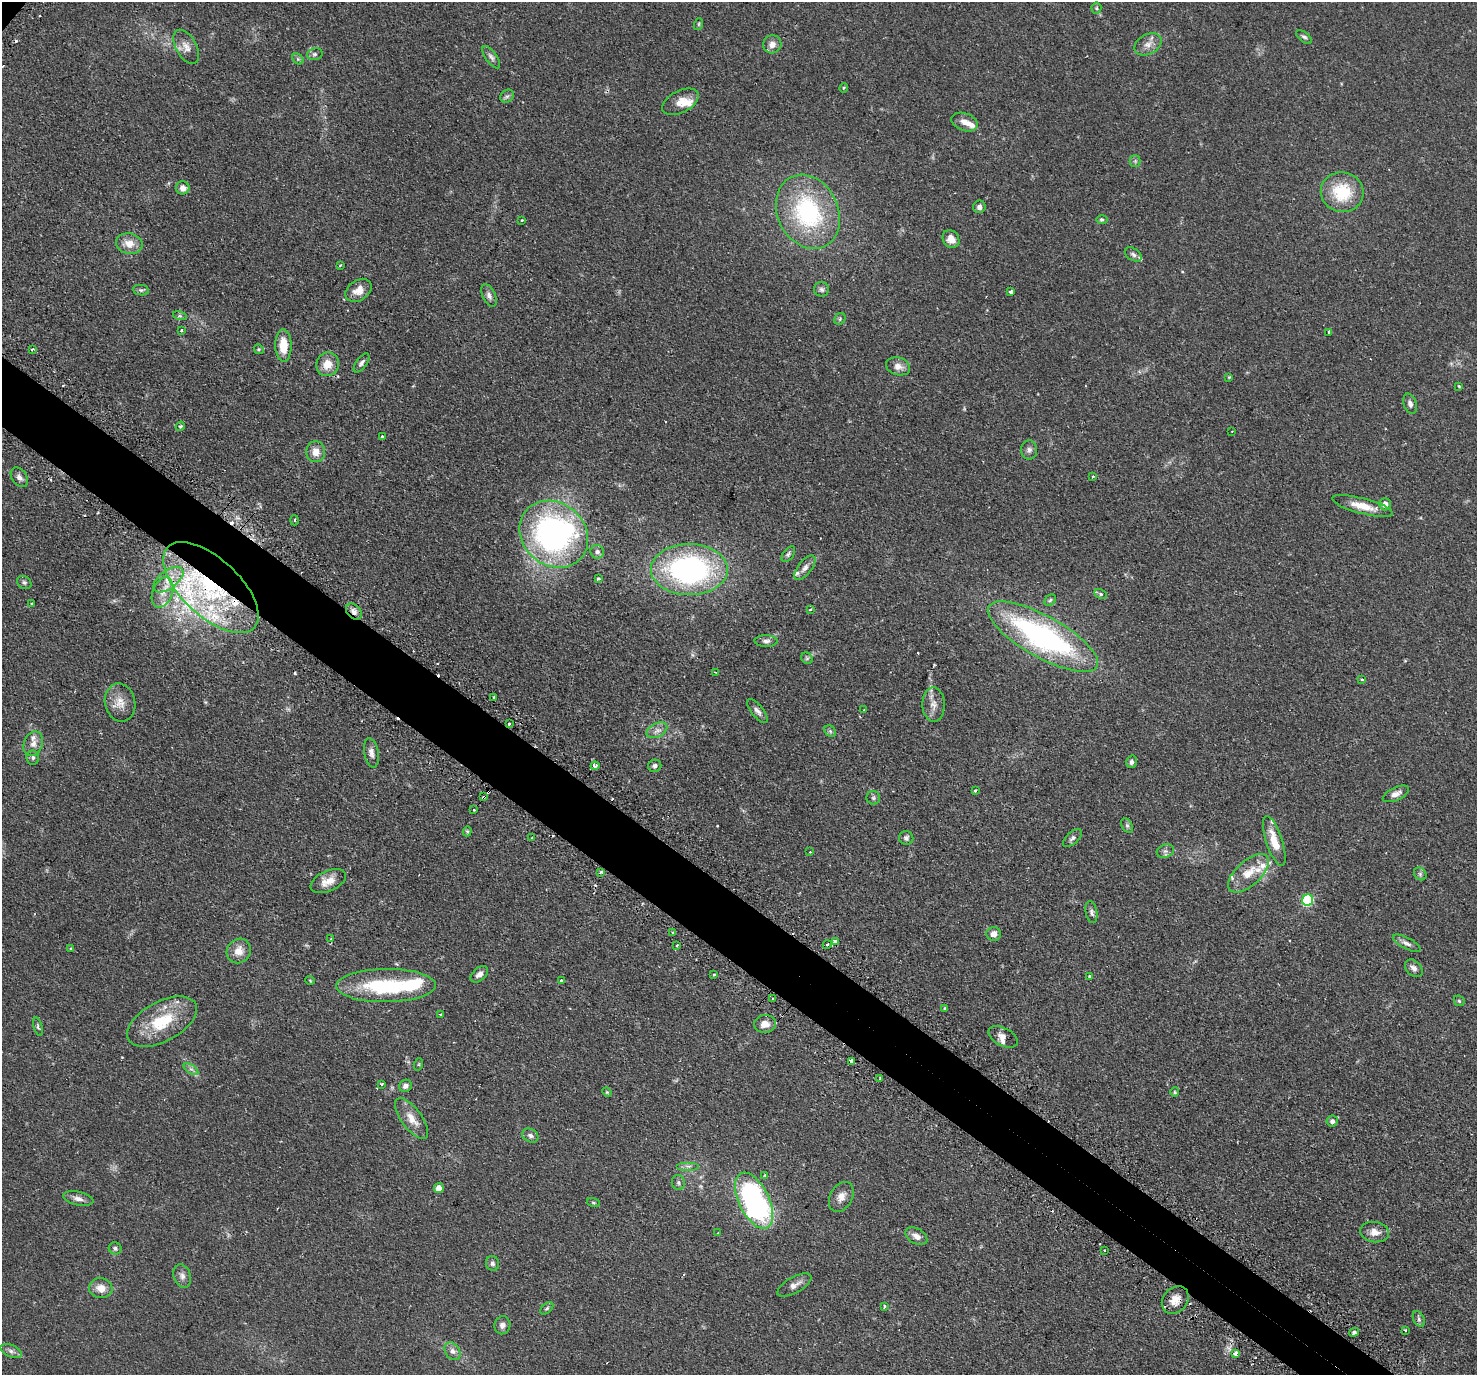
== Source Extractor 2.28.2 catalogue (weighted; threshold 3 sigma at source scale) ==
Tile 6 of 4 x 4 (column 2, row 2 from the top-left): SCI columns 1524-2998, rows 3075-4447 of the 5999 x 6005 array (HDU 1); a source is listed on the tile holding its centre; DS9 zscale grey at full resolution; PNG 1479 x 1377 px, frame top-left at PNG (2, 2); each listed source drawn as its Kron ellipse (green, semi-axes under 4 px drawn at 4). Shown black and unused: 5% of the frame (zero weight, under 2 of 3 exposures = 4% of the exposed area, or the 3 px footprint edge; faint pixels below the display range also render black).
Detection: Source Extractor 2.28.2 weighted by HDU 2 'WHT'; one run over the whole footprint, this tile lists its part. Background 0.109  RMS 0.0066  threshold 0.0297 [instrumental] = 3 sigma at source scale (4.5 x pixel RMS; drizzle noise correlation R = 1.50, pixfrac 1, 0.05/0.05 arcsec/px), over >= 5 px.
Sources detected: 206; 2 too faint to see at this stretch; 1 inside a brighter object's white glare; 20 cosmic-ray / hot-pixel residue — neither listed nor drawn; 16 inside a brighter listed object's ellipse — not listed separately; the other 167 listed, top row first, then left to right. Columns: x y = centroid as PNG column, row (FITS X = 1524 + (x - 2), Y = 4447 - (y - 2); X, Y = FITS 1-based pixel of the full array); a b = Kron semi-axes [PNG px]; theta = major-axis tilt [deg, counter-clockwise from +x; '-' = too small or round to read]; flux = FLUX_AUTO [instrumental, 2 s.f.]
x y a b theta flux
1096 8 5 5 - 0.97
699 24 6 3 72 0.75
1304 37 9 5 -36 1.5
772 44 9 9 - 4.2
1148 44 15 9 28 5.3
186 47 19 10 -60 5.8
315 54 8 6 14 1.6
491 57 13 5 -55 2.2
298 59 6 4 -45 1.1
844 88 5 3 - 0.61
507 96 7 6 - 1.6
680 102 20 11 27 7.5
964 122 14 8 -20 4.8
1135 161 5 5 - 1.2
183 188 7 6 - 4.4
1342 192 21 20 - 27
979 207 6 6 - 2.6
808 212 38 30 -64 77
1102 219 6 4 -2 0.97
522 220 3 3 - 0.69
951 239 9 8 - 5.9
129 244 13 10 -12 7.3
1133 254 9 6 -34 2
340 265 3 2 - 0.64
822 289 7 7 - 2
141 290 8 5 -8 1.4
359 290 14 10 34 6.2
1011 292 3 3 - 3.2
489 295 12 6 -64 2.6
180 316 7 4 -18 1.2
840 319 6 5 - 1
181 330 3 3 - 1.1
1329 333 4 3 - 1.6
283 345 16 8 -88 13
32 349 3 2 - 0.63
259 349 5 4 - 0.86
361 363 11 5 54 1.9
328 364 12 11 - 8.7
898 366 12 8 -17 4.6
1229 377 4 3 - 0.53
1459 386 4 3 - 0.59
1410 404 10 6 -72 2.4
180 426 5 4 - 0.95
1232 431 3 2 - 0.67
382 437 3 3 - 2.2
1029 450 9 8 - 2.4
316 452 10 9 - 6.2
19 477 11 7 -56 2.9
1093 477 3 3 - 2.2
1385 504 6 6 - 4.3
1363 506 31 7 -14 11
295 520 5 3 - 0.86
554 534 36 31 -41 190
597 552 7 6 - 2.5
788 554 9 5 54 1.5
805 568 14 7 51 3.6
689 570 38 25 -1 140
598 579 3 3 - 3.5
168 580 17 9 37 8.8
24 582 7 6 - 1.4
211 588 59 29 -43 100
163 592 16 10 69 7
1101 594 6 4 -27 1.1
1050 600 6 5 - 1.2
31 603 3 3 - 0.9
810 609 3 2 - 0.85
354 611 9 6 -46 3.3
1043 637 62 20 -29 150
766 641 11 5 -2 2.4
807 658 6 5 - 1.1
715 672 4 2 - 0.46
1362 679 3 3 - 1.2
494 697 3 3 - 0.79
120 703 19 15 -77 8.4
933 704 17 11 -89 5.8
864 710 3 3 - 0.66
757 711 15 6 -52 2.8
509 724 3 3 - 1.5
657 730 11 6 27 3.1
830 731 6 5 - 1.3
33 744 13 9 68 4.7
371 753 15 7 -79 3.5
33 757 7 6 - 1.8
1131 762 6 5 - 1.8
595 766 4 3 - 2.8
655 766 6 6 - 1.7
975 791 3 3 - 0.94
1396 794 14 6 24 4
484 797 3 3 - 1.6
873 798 7 7 - 1.4
474 810 3 2 - 0.88
1127 825 8 5 -63 1.4
467 831 5 4 - 0.89
532 838 2 2 - 0.73
906 838 7 7 - 1.8
1072 838 11 6 42 1.9
1274 841 26 8 -71 11
1165 851 9 6 19 2
810 852 2 2 - 0.57
601 872 4 3 - 1.6
1248 873 25 12 42 13
1420 874 7 5 -46 1.4
328 881 19 10 24 8.3
1308 900 6 5 - 57
1091 912 11 5 -80 2
673 933 3 3 - 1.5
994 934 7 7 - 4.2
331 939 4 3 - 0.85
835 941 4 4 - 4.1
1407 943 15 5 -27 3
677 945 3 2 - 0.67
827 945 4 3 - 0.7
71 948 4 3 - 0.81
239 951 13 11 52 7.3
1414 968 10 7 -44 2.6
479 974 10 6 41 3.4
714 975 3 3 - 1
1090 976 3 3 - 1.4
310 980 5 3 - 0.53
561 980 3 3 - 0.68
386 986 50 16 1 54
772 998 4 2 - 0.54
1459 1001 6 5 - 0.92
945 1009 3 3 - 1.1
440 1015 3 2 - 0.95
162 1022 38 20 28 31
765 1024 11 9 1 5.6
38 1027 9 4 -73 1.2
1003 1037 16 9 -27 3.9
851 1061 4 3 - 55
419 1064 6 4 72 0.78
191 1069 8 4 -35 1.9
880 1079 3 3 - 2.1
381 1085 3 3 - 2.9
406 1086 6 6 - 2.6
607 1092 5 4 - 0.75
1175 1092 5 4 - 0.77
412 1119 24 10 -54 8.3
1332 1121 5 5 - 2.2
530 1135 8 6 -31 2.1
688 1166 11 2 0 1.4
765 1175 4 3 - 0.81
678 1183 7 6 - 1.6
439 1188 5 4 - 7.9
841 1197 16 11 61 5.6
78 1199 15 6 -13 3.5
754 1201 30 15 -64 160
593 1203 7 3 -19 0.8
1375 1232 14 10 -8 5.7
718 1233 3 2 - 0.54
916 1236 12 7 -31 3.8
115 1248 6 6 - 1.6
1104 1250 3 2 - 0.73
492 1263 7 6 - 2
182 1276 12 8 -71 3.2
794 1285 19 8 29 4.2
101 1288 12 10 -7 6.3
1175 1300 15 12 50 6.5
885 1306 4 3 - 1.5
547 1308 7 4 41 1.2
1419 1319 8 5 -62 1.6
502 1325 9 8 - 2.5
1405 1331 3 3 - 1.2
1354 1332 5 4 - 1.6
11 1351 11 6 -23 2.5
452 1351 10 7 -56 3
1235 1353 4 3 - 7.1
Overlapping masked pixels (flux is a lower limit): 5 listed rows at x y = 211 588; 354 611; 484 797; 851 1061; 1175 1300